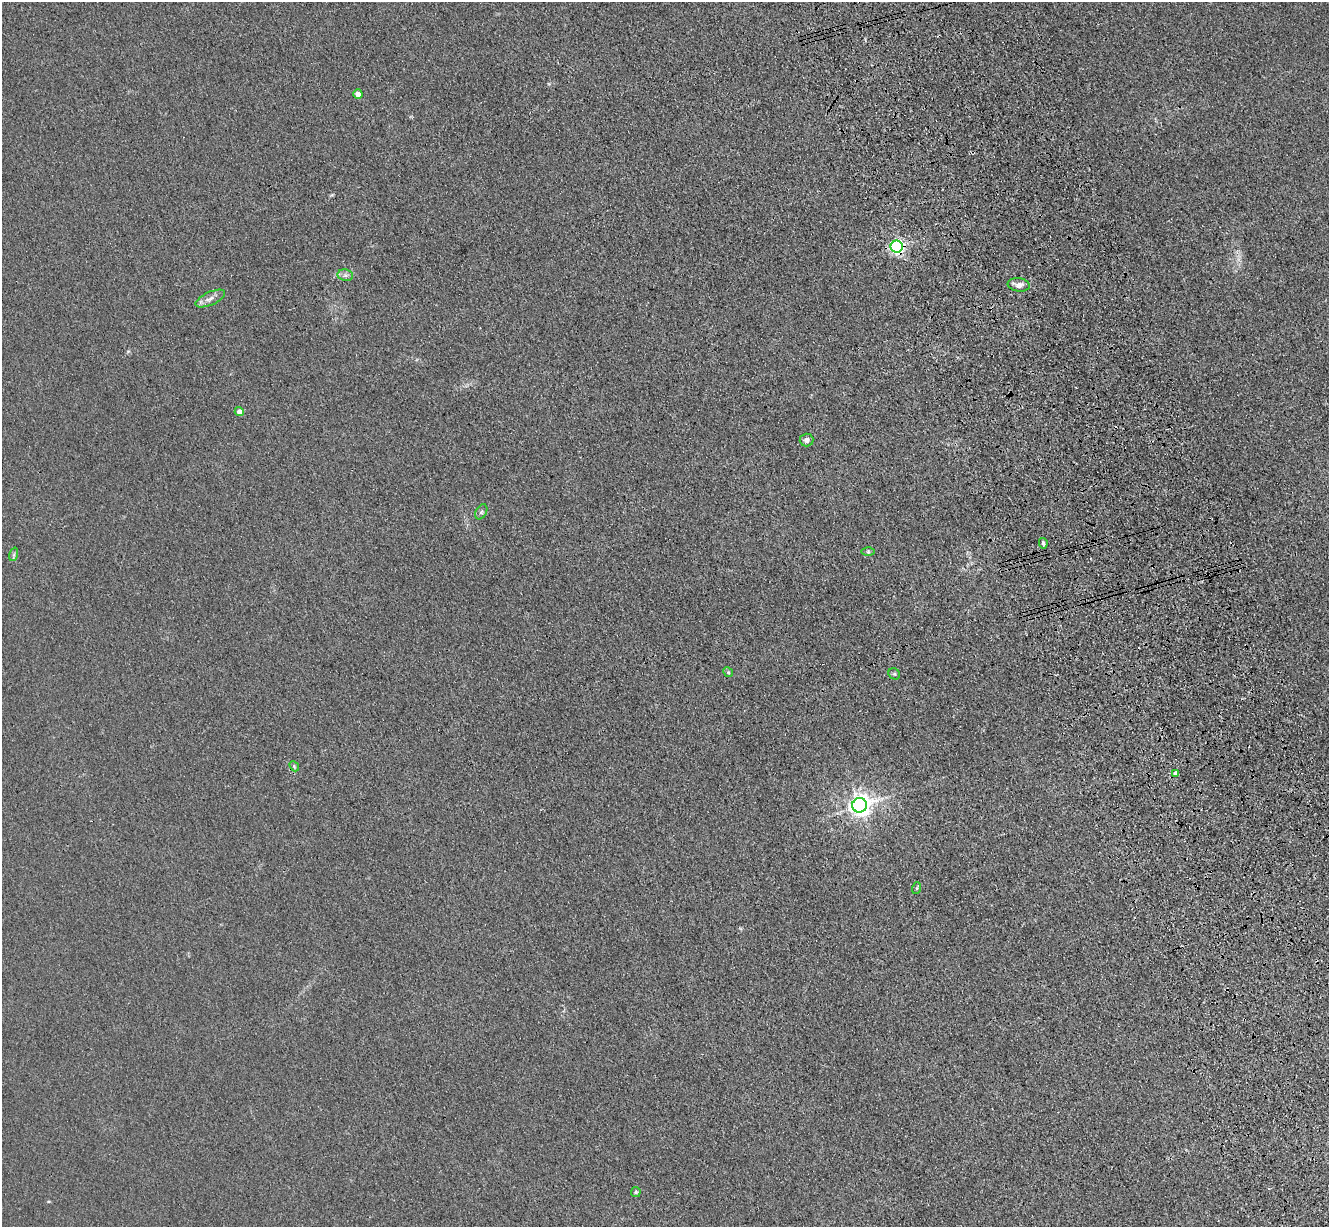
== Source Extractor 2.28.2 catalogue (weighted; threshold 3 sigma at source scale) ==
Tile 6 of 4 x 4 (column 2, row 2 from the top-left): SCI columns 1442-2768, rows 2648-3872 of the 5535 x 5417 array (HDU 1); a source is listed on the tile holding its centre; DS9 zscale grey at full resolution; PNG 1331 x 1229 px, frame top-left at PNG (2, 2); each listed source drawn as its Kron ellipse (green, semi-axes under 4 px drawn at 4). Shown black and unused: <1% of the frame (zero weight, under 3 of 4 exposures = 6% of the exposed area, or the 3 px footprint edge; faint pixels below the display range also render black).
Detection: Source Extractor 2.28.2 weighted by HDU 2 'WHT'; one run over the whole footprint, this tile lists its part. Background 0.0347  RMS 0.0061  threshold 0.0274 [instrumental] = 3 sigma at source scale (4.5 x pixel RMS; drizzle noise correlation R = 1.50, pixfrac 1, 0.05/0.05 arcsec/px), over >= 5 px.
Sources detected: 18; all 18 listed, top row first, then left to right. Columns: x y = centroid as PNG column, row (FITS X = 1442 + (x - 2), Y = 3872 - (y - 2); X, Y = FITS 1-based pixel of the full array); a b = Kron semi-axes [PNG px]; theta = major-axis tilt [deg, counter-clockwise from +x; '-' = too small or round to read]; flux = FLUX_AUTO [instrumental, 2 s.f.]
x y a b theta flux
358 94 4 4 - 5.6
897 247 6 6 - 140
345 275 8 5 -11 1.8
1019 285 11 6 -9 4.5
210 298 16 6 24 3.6
239 411 4 4 - 3.9
806 440 7 6 - 2.6
481 512 8 5 60 1.4
1043 543 5 3 - 1.2
868 552 6 4 -1 0.82
14 554 7 4 72 0.98
728 672 5 4 - 0.78
894 674 6 5 - 0.86
294 766 5 4 - 0.79
1175 773 3 3 - 7.2
860 805 7 7 - 450
917 888 6 4 71 0.79
636 1192 5 5 - 0.74
Overlapping masked pixels (flux is a lower limit): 1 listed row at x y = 897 247